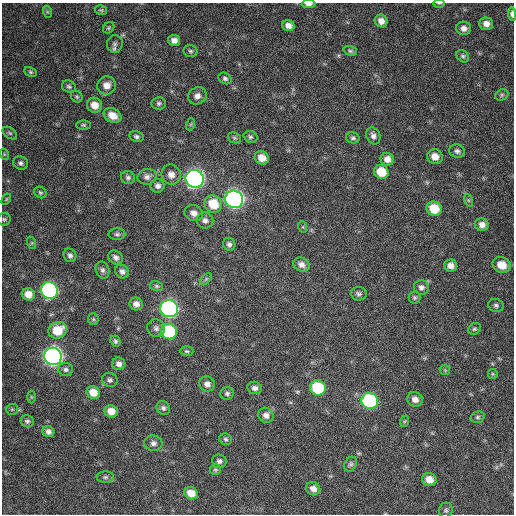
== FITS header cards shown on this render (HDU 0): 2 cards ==
NAXIS1  =                  512 / Axis length
NAXIS2  =                  512 / Axis length

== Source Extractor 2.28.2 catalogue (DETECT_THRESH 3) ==
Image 512 x 512 px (HDU 0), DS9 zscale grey, 1 PNG px = 1 image px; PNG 516 x 516 px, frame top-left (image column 1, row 512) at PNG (2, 3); each listed source drawn as its Kron ellipse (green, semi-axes under 4 px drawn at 4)
Background 492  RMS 22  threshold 66.7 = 3 sigma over >= 5 px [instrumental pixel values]
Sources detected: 115; all 115 listed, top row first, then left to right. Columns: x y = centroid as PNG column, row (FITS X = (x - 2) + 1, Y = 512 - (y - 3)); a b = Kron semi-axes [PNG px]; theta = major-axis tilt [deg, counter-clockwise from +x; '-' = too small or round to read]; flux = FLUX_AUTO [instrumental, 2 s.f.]
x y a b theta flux
439 3 5 3 - 1500
308 4 7 4 2 7800
101 10 6 4 -12 2200
48 12 6 4 -70 2100
512 14 7 4 -85 5500
381 21 6 6 - 10000
486 24 7 6 - 9500
288 25 6 5 - 8400
109 28 6 5 - 2300
464 28 7 7 - 8000
174 40 6 5 - 7300
115 44 9 8 - 4600
191 51 7 6 - 3000
350 51 7 4 -21 2800
463 56 7 5 -44 3000
30 72 7 4 -27 2300
225 78 7 5 -33 3800
107 85 9 9 - 12000
69 86 7 6 - 3300
502 95 7 5 22 2900
197 96 9 8 - 7700
77 97 6 5 - 2400
159 103 7 6 - 3500
95 105 8 7 - 16000
113 115 9 7 -31 16000
191 124 6 4 71 1900
83 125 7 5 0 2600
10 133 8 5 -36 2800
373 136 9 7 -65 6300
136 137 7 5 -14 3800
250 137 7 5 -20 3100
234 138 7 5 -20 2400
353 138 7 5 -13 3400
457 151 8 6 -12 5000
4 154 6 3 -72 1600
435 157 8 7 - 13000
262 158 7 6 - 15000
387 159 7 6 - 9700
21 163 7 6 - 4400
381 172 7 7 - 33000
171 175 10 9 - 11000
147 177 9 8 - 6300
128 178 7 6 - 4000
195 179 9 8 - 750000
158 186 7 7 - 6400
40 193 7 5 -36 2700
6 199 6 4 61 1800
234 199 9 8 - 770000
468 200 6 4 -71 2100
213 204 9 8 - 39000
434 209 8 7 - 38000
194 213 9 8 - 9000
4 219 6 6 - 2700
205 220 8 8 - 5700
482 225 7 6 - 8100
303 227 6 4 -72 1700
117 234 8 6 0 3600
32 243 6 4 -72 1900
229 244 6 6 - 4400
70 255 7 6 - 4500
116 257 8 6 -41 5700
301 265 8 6 -26 7700
450 265 6 6 - 9200
502 265 9 7 -23 23000
102 270 8 6 -68 4900
122 271 7 6 - 5600
206 279 7 4 46 2600
157 286 6 5 - 2500
421 287 7 7 - 5900
49 290 8 8 - 400000
28 294 6 6 - 14000
359 294 8 6 -4 4000
415 298 6 6 - 2900
136 304 7 6 - 7700
496 305 8 6 -17 3900
169 309 9 8 - 620000
93 319 6 5 - 2400
156 328 9 8 - 5700
474 329 7 5 31 2700
58 330 9 8 - 38000
169 331 8 7 - 110000
115 341 6 4 -64 2800
187 351 7 5 -2 2600
53 356 9 8 - 910000
119 364 7 6 - 7000
66 369 7 6 - 4200
445 370 5 5 - 1900
493 374 5 4 - 1600
110 380 8 7 - 3900
207 384 8 7 - 7800
255 388 7 6 - 5900
318 388 8 7 - 82000
93 392 7 6 - 19000
227 394 7 6 - 3800
31 397 6 4 -88 1900
415 399 8 7 - 8800
370 401 8 8 - 230000
163 408 7 6 - 4200
12 409 6 5 - 2200
111 411 7 6 - 15000
266 415 8 7 - 7700
478 417 7 5 16 3100
27 421 6 6 - 3500
405 421 6 4 70 2000
48 432 6 5 - 5300
226 439 6 5 - 2900
153 443 9 8 - 5700
219 461 7 6 - 4500
351 464 8 6 60 3400
215 470 5 5 - 2500
105 477 8 5 1 3500
429 479 7 6 - 15000
313 489 7 6 - 8900
191 493 7 6 - 17000
446 510 7 7 - 3500
At the frame edge (FLAGS 8, measured only in part): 3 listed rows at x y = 439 3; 308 4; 512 14